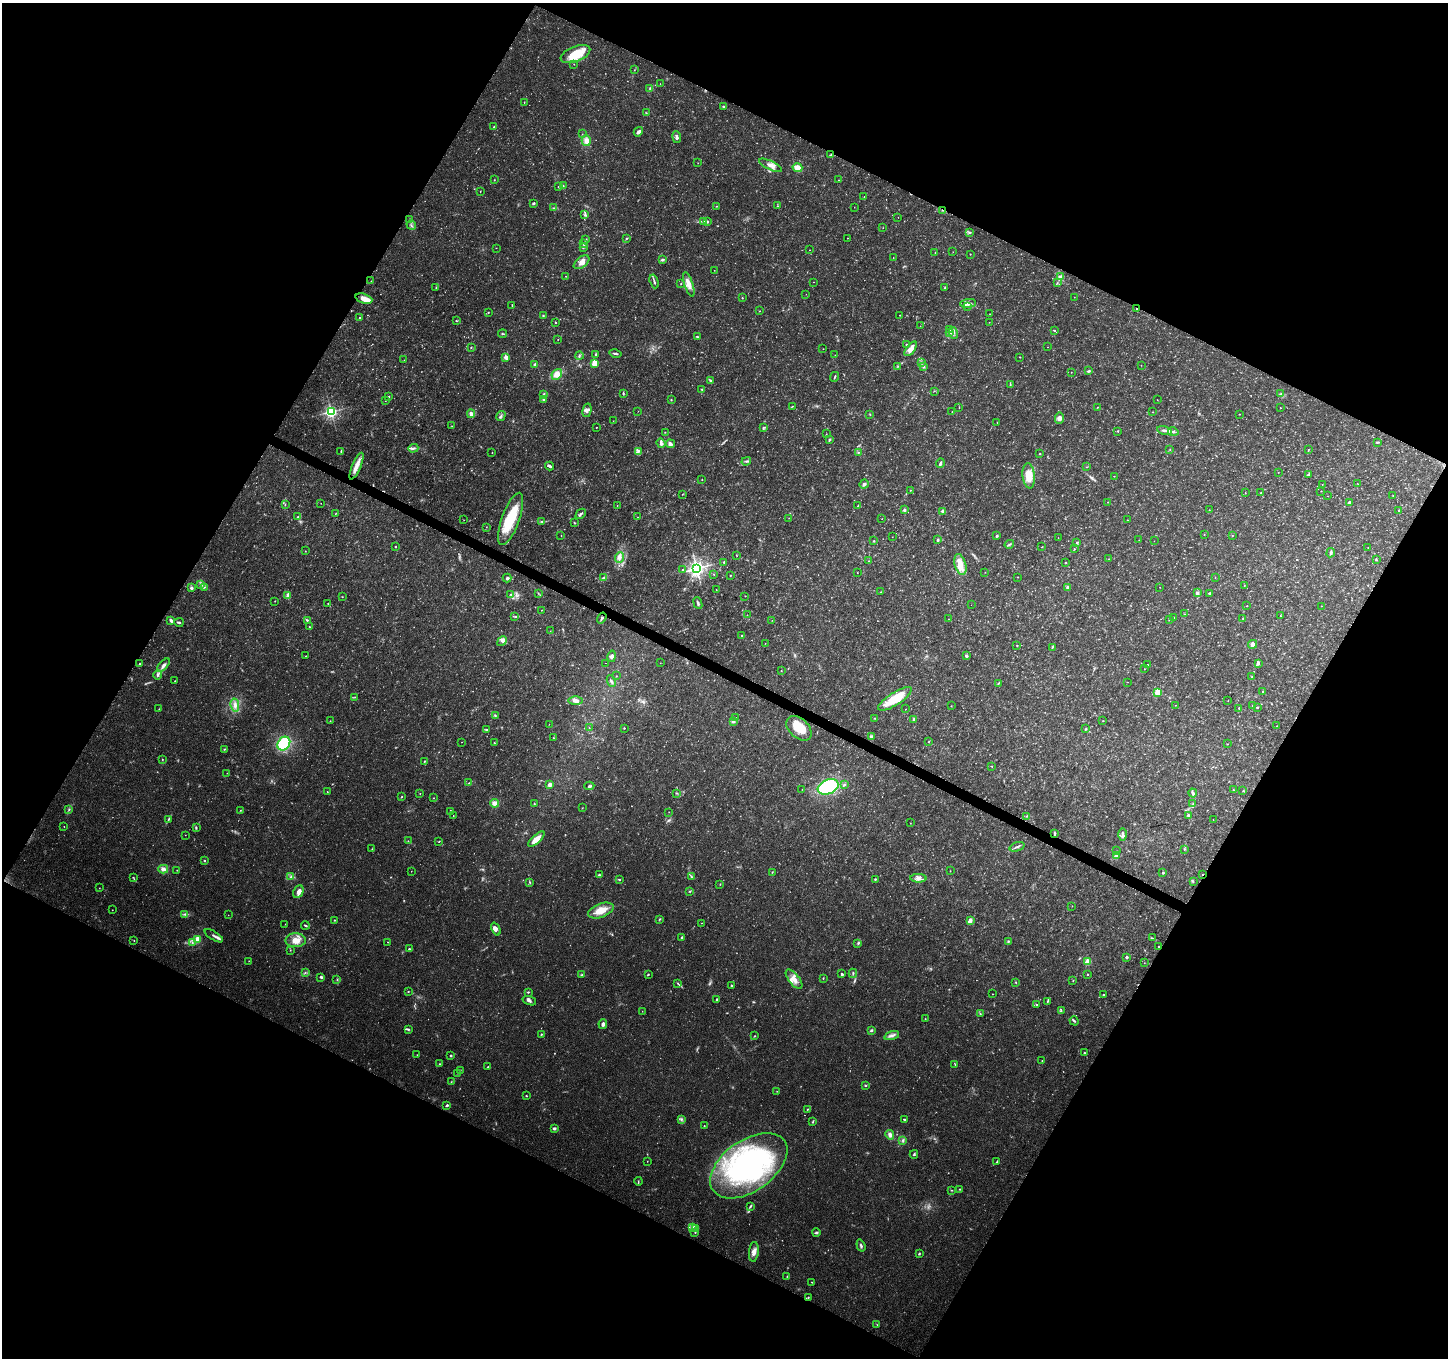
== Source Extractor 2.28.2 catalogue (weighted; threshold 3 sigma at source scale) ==
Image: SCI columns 5-5788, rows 204-5625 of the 5800 x 5892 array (HDU 1 of 3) = the unmasked area's bounding box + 8 px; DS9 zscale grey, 4 x 4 block average (1 PNG px = mean of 4 x 4 image px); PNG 1450 x 1360 px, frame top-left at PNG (2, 3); each listed source drawn as its Kron ellipse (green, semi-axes under 4 px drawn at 4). Shown black and unused: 47% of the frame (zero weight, under 3 of 4 exposures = <1% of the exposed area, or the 3 px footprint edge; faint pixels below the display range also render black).
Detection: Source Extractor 2.28.2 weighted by HDU 2 'WHT'. Background 0.0318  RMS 0.0035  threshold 0.0159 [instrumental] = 3 sigma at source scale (4.5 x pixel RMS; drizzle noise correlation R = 1.50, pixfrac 1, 0.0396/0.0396 arcsec/px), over >= 5 px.
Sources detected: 738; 61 too faint to see at this stretch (4 x 4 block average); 1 inside a brighter object's white glare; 11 cosmic-ray / hot-pixel residue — neither listed nor drawn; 11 coinciding with a brighter row at this scale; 28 inside a brighter listed object's ellipse — not listed separately; of the other 626, all 500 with FLUX_AUTO >= 0.497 (the completeness limit of this list) listed and drawn (126 fainter detections not listed), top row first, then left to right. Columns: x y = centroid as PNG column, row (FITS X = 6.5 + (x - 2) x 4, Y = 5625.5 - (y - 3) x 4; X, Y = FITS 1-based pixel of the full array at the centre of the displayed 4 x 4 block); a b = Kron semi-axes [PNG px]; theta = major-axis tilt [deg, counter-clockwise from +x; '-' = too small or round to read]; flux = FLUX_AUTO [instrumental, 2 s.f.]
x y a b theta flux
575 54 15 7 22 62
574 64 2 2 - 0.62
634 70 2 2 - 1
660 84 2 2 - 0.85
650 88 3 2 - 1.7
524 102 2 2 - 1.6
723 106 2 2 - 2
646 113 3 2 - 1.1
494 127 4 2 - 2
638 132 5 3 - 8.2
582 134 2 2 - 0.55
677 137 6 3 -83 6.2
586 141 5 4 - 13
831 155 3 3 - 2.7
698 163 2 2 - 0.53
771 165 13 3 -26 14
797 168 5 3 - 32
494 180 2 2 - 0.82
838 180 2 2 - 0.59
563 186 2 2 - 1.8
558 187 2 2 - 1.2
480 192 2 2 - 0.95
864 197 2 2 - 0.69
533 203 3 2 - 4
716 206 2 2 - 1.1
777 206 2 2 - 0.98
854 207 2 2 - 0.54
553 208 2 2 - 1.3
943 210 2 2 - 1.3
585 215 3 3 - 3.3
898 217 2 2 - 0.62
410 220 4 2 - 3
703 221 4 2 - 2.6
708 222 3 2 - 1.6
411 225 5 2 - 3
883 228 2 2 - 0.65
970 232 4 2 - 3.2
847 238 2 2 - 0.65
626 239 3 2 - 1.6
586 240 3 2 - 1.9
584 244 3 2 - 1.8
583 247 3 2 - 2.3
496 248 2 2 - 0.54
810 250 2 2 - 0.59
935 252 2 2 - 0.84
953 252 2 2 - 0.66
970 254 2 2 - 1
893 257 2 2 - 0.77
662 260 4 3 - 3.7
581 262 9 5 37 14
714 270 2 2 - 0.52
566 276 2 2 - 0.89
1061 277 4 3 - 4.2
371 281 2 2 - 0.59
654 281 7 2 -72 3.9
814 282 2 2 - 0.53
681 283 2 2 - 0.97
1057 283 2 2 - 1.5
689 284 13 4 -72 17
436 288 3 2 - 1.5
945 288 3 2 - 2.8
806 294 2 2 - 0.62
1074 297 2 2 - 0.59
742 298 2 2 - 2
364 299 9 4 -19 17
968 303 8 3 6 6.4
512 305 4 2 - 1.7
968 306 2 2 - 2.1
1137 308 2 2 - 1.6
760 311 2 2 - 0.71
488 312 2 2 - 2.5
990 314 2 2 - 0.65
900 315 2 2 - 0.83
543 316 3 2 - 1.5
359 318 2 2 - 1.5
456 321 3 2 - 1.3
555 322 2 2 - 1.5
989 322 2 2 - 0.54
920 326 2 2 - 0.66
949 330 3 2 - 2.6
1054 331 2 2 - 1.7
949 333 4 3 - 4.7
953 333 6 2 -71 4.6
503 334 4 2 - 2.2
697 337 2 2 - 1.4
558 339 2 2 - 0.67
906 344 2 2 - 2.1
471 347 2 2 - 1.3
1048 347 2 2 - 0.64
823 349 2 2 - 0.57
911 349 8 4 52 16
615 353 6 2 -11 4
596 354 2 2 - 7.7
835 355 2 2 - 0.5
579 356 4 2 - 3.1
506 357 2 2 - 29
1020 357 2 2 - 1.1
404 360 2 2 - 0.57
595 363 2 2 - 100
921 363 3 2 - 2.3
535 364 3 3 - 3.7
1141 365 2 2 - 0.58
898 366 2 2 - 1.1
923 366 3 3 - 2.8
1089 371 3 2 - 3.1
1071 372 2 2 - 0.94
557 374 6 4 48 20
835 377 5 2 - 2.4
711 380 3 2 - 2.1
1010 385 3 2 - 1.7
702 389 2 2 - 1.5
934 391 2 2 - 0.72
543 394 3 2 - 2.1
623 394 4 2 - 2.3
1281 394 3 2 - 2
389 396 2 2 - 1.7
544 399 3 2 - 3.2
671 400 2 2 - 1.5
1157 400 2 2 - 0.62
385 401 2 2 - 0.67
792 406 3 2 - 1.3
959 407 2 2 - 0.68
1097 407 2 2 - 1
1280 408 2 2 - 0.68
587 410 7 3 77 5.3
331 411 2 2 - 600
638 411 2 2 - 0.51
952 412 2 2 - 0.78
1153 412 2 2 - 1.1
471 414 4 3 - 6.8
870 414 2 2 - 1.2
1239 414 2 2 - 0.9
501 416 5 2 - 3.5
1059 418 6 4 87 8.3
613 421 2 2 - 0.53
997 422 2 2 - 0.65
452 426 2 2 - 0.61
596 427 2 2 - 1
763 428 3 2 - 1.7
1118 431 2 2 - 1.1
1164 431 8 2 -12 5.6
665 432 2 2 - 0.84
1173 432 5 2 - 4
826 434 2 2 - 0.84
829 440 3 3 - 2.2
1377 442 4 2 - 2.1
661 443 5 3 - 6.2
670 444 5 4 - 7
413 448 5 3 - 4.9
1170 449 2 2 - 0.99
1308 449 2 2 - 0.65
341 451 3 2 - 1.1
638 451 4 3 - 4.6
492 452 2 2 - 1.6
858 452 2 2 - 1.6
1040 454 2 2 - 1.4
746 461 5 2 - 3.2
940 463 5 2 - 3.3
356 466 14 4 66 21
550 466 4 2 - 4.5
1086 467 2 2 - 0.99
1278 472 2 2 - 0.52
1308 474 3 3 - 2.6
1029 476 12 6 -83 36
1114 476 2 2 - 0.74
702 480 2 2 - 0.81
864 484 5 3 - 4.6
1322 484 2 2 - 0.51
1358 484 2 2 - 0.54
910 490 2 2 - 0.9
1321 491 2 2 - 0.58
1245 493 2 2 - 0.69
1261 493 2 2 - 0.97
682 494 2 2 - 0.72
1393 495 2 2 - 0.51
1328 496 2 2 - 0.57
1107 502 2 2 - 0.61
1349 502 2 2 - 3
321 503 2 2 - 0.67
285 505 2 2 - 1.4
617 505 2 2 - 0.57
858 506 4 2 - 2
904 510 2 2 - 14
1209 510 2 2 - 1
1399 510 2 2 - 1.1
943 511 3 3 - 7.6
335 514 3 2 - 1.1
581 514 6 2 44 4.6
298 517 2 2 - 2.6
638 517 2 2 - 0.66
789 518 2 2 - 0.57
511 519 27 9 70 100
882 519 2 2 - 0.59
464 520 2 2 - 0.64
1127 520 2 2 - 1.2
542 522 2 2 - 1.4
574 523 3 2 - 1.7
486 527 2 2 - 0.6
1204 534 2 2 - 0.93
1232 535 2 2 - 0.83
561 536 2 2 - 0.66
997 536 2 2 - 4.7
892 537 2 2 - 0.61
1058 538 2 2 - 0.55
938 540 4 2 - 2.8
1139 540 2 2 - 0.75
874 541 2 2 - 1.5
1154 541 2 2 - 0.52
1077 543 3 2 - 2.2
1009 544 5 2 - 3.3
395 547 2 2 - 1.4
1042 547 2 2 - 0.84
1368 547 2 2 - 0.53
1074 549 2 2 - 1.3
305 551 2 2 - 0.72
1331 553 5 3 - 3.7
737 556 2 2 - 0.73
620 557 5 2 - 3.8
1109 559 2 2 - 0.53
1376 560 3 2 - 1.4
869 561 2 2 - 0.75
724 562 2 2 - 3.4
1066 562 2 2 - 1.5
960 564 11 5 -74 21
697 568 3 3 - 1000
682 569 2 2 - 1.3
985 572 2 2 - 0.68
857 573 2 2 - 0.8
714 574 2 2 - 1.1
730 575 2 2 - 1.9
1018 577 2 2 - 0.85
1215 577 3 2 - 0.83
507 578 4 4 - 3.8
604 578 2 2 - 0.88
201 585 2 2 - 1.4
1244 586 2 2 - 0.63
204 587 3 2 - 1.5
1068 587 2 2 - 7.1
1160 587 2 2 - 0.65
191 588 2 2 - 19
716 590 2 2 - 0.63
881 592 2 2 - 0.65
538 593 3 2 - 1.5
1197 593 4 3 - 4.2
1209 593 3 3 - 2.5
511 594 2 2 - 1.6
288 596 4 2 - 4.2
745 596 2 2 - 0.88
342 597 2 2 - 0.67
275 601 2 2 - 0.64
328 603 2 2 - 0.88
698 603 6 2 -67 4.2
971 605 2 2 - 0.8
1247 606 2 2 - 0.97
1322 606 2 2 - 0.59
541 610 2 2 - 0.68
1185 614 2 2 - 1
747 615 2 2 - 0.7
1280 616 2 2 - 0.62
515 617 2 2 - 1.1
1173 617 2 2 - 1.8
602 618 6 2 55 4.7
1243 618 2 2 - 1.9
948 619 2 2 - 0.7
171 620 4 2 - 6.5
307 620 3 2 - 2.5
772 620 2 2 - 0.7
1169 620 2 2 - 0.65
179 622 5 2 - 2.8
309 627 3 2 - 1.2
550 631 2 2 - 0.59
742 636 2 2 - 3
502 641 5 3 - 6.4
765 643 2 2 - 0.65
1253 644 5 4 - 8.1
1017 645 2 2 - 0.9
1052 647 4 2 - 2
306 656 2 2 - 0.81
612 656 6 4 77 5.6
966 656 3 2 - 4.6
605 663 2 2 - 0.82
660 663 2 2 - 0.6
1258 663 4 2 - 5.4
139 664 2 2 - 0.97
163 665 8 3 49 9
1147 665 2 2 - 1.6
1144 669 2 2 - 0.62
781 671 2 2 - 0.99
158 675 5 3 - 3.9
616 676 2 2 - 0.7
1252 677 3 2 - 0.77
175 681 2 2 - 0.76
611 681 6 2 -63 3.2
1127 682 2 2 - 0.53
998 683 3 2 - 1.6
1263 691 2 2 - 1.1
1157 692 2 2 - 57
355 697 2 2 - 0.93
895 699 19 6 32 72
575 700 7 4 0 8.5
1228 701 2 2 - 0.6
235 705 6 4 -78 10
1176 705 2 2 - 0.6
951 706 2 2 - 0.83
1253 706 3 3 - 2.5
1257 707 2 2 - 2.1
1239 708 2 2 - 0.81
159 709 2 2 - 0.9
906 709 2 2 - 0.61
495 715 4 2 - 2.5
735 717 2 2 - 0.56
875 718 3 2 - 1.6
914 719 3 3 - 2.5
330 721 3 2 - 1
733 721 4 3 - 4.2
1103 721 2 2 - 0.64
549 724 2 2 - 0.58
1277 726 2 2 - 0.64
589 728 3 2 - 1
624 728 2 2 - 1.6
799 728 15 9 -42 45
1086 729 3 2 - 1.9
487 730 4 2 - 3.3
871 737 4 3 - 4.5
553 738 2 2 - 1
462 742 2 2 - 0.54
928 742 2 2 - 0.93
494 743 3 2 - 2
284 744 7 6 - 100
1228 744 2 2 - 0.72
224 749 3 2 - 1.7
162 760 2 2 - 1
424 761 2 2 - 1.4
992 766 2 2 - 1
227 773 2 2 - 0.52
469 783 2 2 - 1.1
550 785 3 3 - 8.7
844 785 3 3 - 3.3
589 786 5 3 - 3.7
828 787 11 7 22 160
802 789 2 2 - 0.63
1233 790 2 2 - 1.2
1243 791 2 2 - 1.2
327 792 2 2 - 0.84
420 793 2 2 - 0.9
677 793 2 2 - 1.5
1193 793 4 3 - 4.4
401 797 2 2 - 1.6
434 798 2 2 - 0.84
495 803 4 4 - 11
1193 803 2 2 - 0.98
534 804 2 2 - 1.5
583 807 2 2 - 0.59
69 810 3 2 - 2
240 810 2 2 - 0.99
451 811 3 2 - 2.3
669 812 2 2 - 0.61
1188 815 4 3 - 3
453 816 2 2 - 1.1
1027 816 3 2 - 1.3
168 819 3 2 - 2.4
1213 819 2 2 - 0.55
910 823 2 2 - 0.62
64 826 2 2 - 0.84
196 828 3 2 - 2.6
1055 834 3 2 - 2.9
1122 834 6 2 89 4.7
185 835 2 2 - 0.58
536 839 10 3 42 25
408 841 2 2 - 0.92
439 841 3 2 - 1.2
1017 847 8 2 19 4.7
372 849 2 2 - 0.69
1184 849 2 2 - 1.1
1117 851 2 2 - 0.85
1116 856 2 2 - 20
204 861 2 2 - 4.1
163 869 5 4 - 10
177 870 2 2 - 0.8
411 871 2 2 - 0.54
950 871 2 2 - 0.9
772 872 2 2 - 1.4
1163 873 2 2 - 2.2
599 875 2 2 - 3.4
1202 875 2 2 - 0.9
133 877 2 2 - 0.89
291 877 4 3 - 4.9
691 877 3 2 - 2.5
918 878 8 3 -1 8.4
875 879 2 2 - 2.3
619 880 3 2 - 1.9
1193 881 2 2 - 0.81
530 882 4 2 - 1.8
720 884 2 2 - 1.2
99 888 2 2 - 0.68
690 891 2 2 - 1.8
298 892 7 5 62 9.5
1072 906 2 2 - 0.72
112 910 2 2 - 0.76
601 911 13 7 21 33
185 914 4 3 - 3.7
228 915 2 2 - 0.51
660 919 3 2 - 1.7
334 920 2 2 - 1.5
970 920 3 2 - 11
702 923 2 2 - 0.55
285 924 2 2 - 0.59
305 925 4 2 - 2.6
496 929 7 4 -68 9.3
214 936 10 2 -31 5.8
682 937 3 2 - 2.7
1152 938 2 2 - 0.97
197 939 3 3 - 22
296 940 10 7 0 25
134 941 2 2 - 0.86
1008 941 3 2 - 2.2
388 942 2 2 - 0.69
192 943 2 2 - 1.4
858 943 3 2 - 2.2
1158 947 2 2 - 1.2
409 949 2 2 - 2.6
290 950 2 2 - 0.84
1127 957 2 2 - 4.9
249 961 2 2 - 0.62
1088 962 2 2 - 48
1144 963 2 2 - 0.67
305 972 2 2 - 1.1
853 973 4 2 - 2.5
648 974 2 2 - 2.3
842 974 3 2 - 3
1087 974 2 2 - 1.5
582 975 3 3 - 2.5
321 977 3 2 - 3.5
823 978 3 2 - 1.2
794 979 11 5 -52 19
337 980 2 2 - 1.6
1073 980 3 2 - 1
1016 982 2 2 - 1
678 983 3 2 - 2.1
731 985 2 2 - 1.4
408 991 2 2 - 1.3
528 992 3 2 - 2
993 994 2 2 - 0.65
1103 995 2 2 - 1.5
717 999 3 2 - 2.9
529 1001 7 2 -19 5.1
1048 1001 3 2 - 2
1037 1005 3 2 - 1.9
1061 1010 3 2 - 1.3
642 1011 2 2 - 0.51
980 1014 2 2 - 1.4
925 1019 2 2 - 0.84
1074 1021 5 2 - 2.7
603 1024 5 3 - 5.5
408 1029 3 2 - 2.1
871 1030 4 3 - 2.8
541 1034 2 2 - 1.7
755 1036 2 2 - 0.97
892 1036 8 3 17 8.3
1084 1053 2 2 - 1.7
417 1055 2 2 - 0.64
450 1056 3 2 - 2
1042 1061 2 2 - 0.83
439 1064 2 2 - 0.96
955 1064 3 2 - 1.1
488 1067 2 2 - 1.9
460 1070 2 2 - 0.92
457 1073 2 2 - 0.65
451 1082 2 2 - 0.8
865 1085 3 2 - 1.8
777 1091 2 2 - 0.64
526 1096 3 2 - 1.6
447 1105 3 2 - 3.8
807 1109 3 2 - 1.2
904 1119 2 2 - 2.7
681 1120 3 2 - 2.1
813 1122 4 2 - 2.1
704 1126 2 2 - 0.95
554 1128 3 3 - 4.5
890 1135 5 4 - 8.5
903 1140 3 3 - 3.7
914 1154 4 2 - 2.6
647 1161 2 2 - 0.68
997 1162 2 2 - 1.4
749 1166 44 25 35 450
638 1181 4 2 - 1.8
959 1189 2 2 - 1.1
952 1190 2 2 - 1.1
750 1206 3 2 - 2.9
693 1228 4 3 - 4.7
696 1228 3 2 - 1.9
695 1232 2 2 - 1.6
816 1232 4 3 - 3.4
861 1245 6 2 -71 3.6
754 1252 10 5 84 11
919 1253 3 2 - 2
787 1276 3 2 - 0.92
812 1282 2 2 - 0.83
808 1297 3 2 - 2.2
877 1325 2 2 - 0.64
Overlapping masked pixels (flux is a lower limit): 6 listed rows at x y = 943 210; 1137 308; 799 728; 1055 834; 1202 875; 808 1297
Diffuse or blended objects may show on this block-average render without a row.